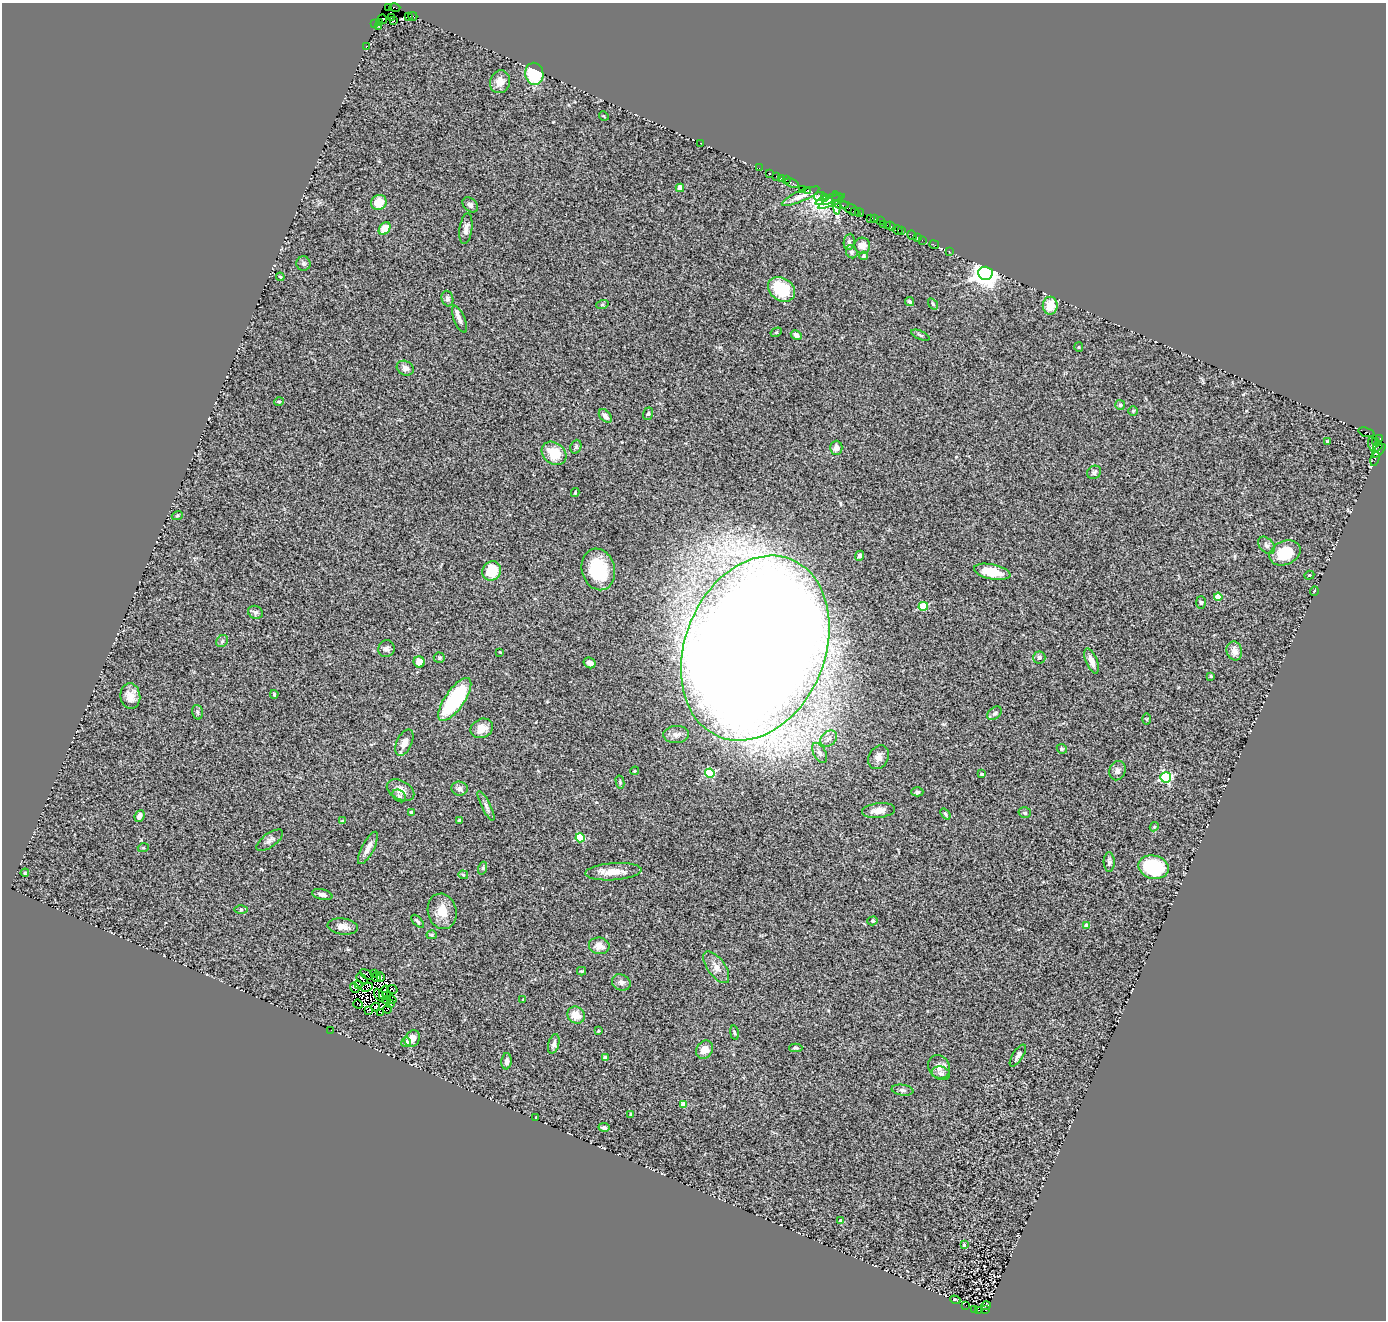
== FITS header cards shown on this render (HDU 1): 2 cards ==
NAXIS1  =                 1384
NAXIS2  =                 1318

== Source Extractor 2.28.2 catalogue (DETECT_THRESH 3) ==
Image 1384 x 1318 px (HDU 1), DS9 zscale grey, 1 PNG px = 1 image px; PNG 1388 x 1322 px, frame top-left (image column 1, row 1318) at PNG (2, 3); each listed source drawn as its Kron ellipse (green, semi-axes under 4 px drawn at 4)
Background 1.4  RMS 0.17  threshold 0.505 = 3 sigma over >= 5 px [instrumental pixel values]
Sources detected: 224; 10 with non-positive FLUX_AUTO (blend fragments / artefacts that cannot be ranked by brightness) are neither listed nor drawn; the other 214 listed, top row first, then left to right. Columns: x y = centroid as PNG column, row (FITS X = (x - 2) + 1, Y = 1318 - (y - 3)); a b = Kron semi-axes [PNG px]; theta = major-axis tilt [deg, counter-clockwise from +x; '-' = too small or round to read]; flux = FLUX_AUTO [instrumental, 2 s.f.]
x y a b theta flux
388 7 2 2 - 13
395 8 5 3 - 85
408 16 2 2 - 88
413 16 4 3 - 280
391 17 4 3 - 260
383 19 5 2 - 130
394 21 3 3 - 29
380 22 3 3 - 85
375 24 3 2 - 110
378 26 3 3 - 160
366 47 2 2 - 19
534 74 11 9 -81 190
500 82 11 10 - 120
604 116 5 3 - 11
700 143 2 2 - 7.1
759 168 2 2 - 39
770 173 2 2 - 76
776 176 2 2 - 78
782 178 3 2 - 80
786 180 2 2 - 130
792 183 7 3 -26 360
680 188 4 4 - 170
803 190 3 2 - 140
807 190 3 2 - 51
801 196 20 5 24 80
820 196 6 4 7 850
825 197 3 3 - 230
829 199 14 3 17 480
831 201 14 3 25 520
379 203 8 7 - 130
836 203 12 3 -85 430
841 204 7 3 -17 1000
470 205 9 6 -42 33
851 209 11 4 -31 430
855 211 3 2 - 210
859 213 4 3 - 240
871 219 4 3 - 97
875 219 2 2 - 69
880 221 2 2 - 56
883 224 2 2 - 130
887 225 2 2 - 180
891 226 5 3 - 340
385 229 7 5 51 160
466 229 15 6 82 57
898 230 5 3 - 91
901 230 3 3 - 110
912 235 5 3 - 170
917 237 3 2 - 93
922 240 2 2 - 40
849 242 8 5 82 28
934 245 5 2 - 60
862 246 8 8 - 84
949 251 2 2 - 40
852 252 6 5 - 23
863 256 4 4 - 26
303 264 7 7 - 27
985 273 7 6 - 14000
280 277 4 3 - 9.9
782 289 14 11 -35 510
447 299 8 6 -74 35
910 301 5 4 - 21
933 304 6 3 -55 13
602 305 6 4 19 12
1050 306 9 7 -89 190
459 319 14 5 -67 49
776 332 6 4 30 14
796 335 6 4 -30 59
920 335 10 4 -24 19
1079 347 5 4 - 12
405 368 9 7 -26 52
279 402 5 4 - 14
1120 405 5 5 - 24
1133 411 4 4 - 16
648 414 6 5 - 18
605 416 8 5 -49 55
1366 432 8 3 -17 1000
1380 438 4 3 - 110
1376 441 4 2 - 46
1327 442 3 2 - 11
1372 443 7 3 -83 130
1378 446 5 4 - 560
576 447 7 5 70 22
836 448 7 6 - 64
1379 451 8 4 44 420
554 453 13 10 -39 260
1375 459 7 3 74 56
1094 472 7 6 - 26
575 493 4 3 - 14
177 516 5 3 - 12
1267 545 10 6 -48 38
1285 553 16 11 24 300
859 556 5 4 - 31
598 569 21 16 -75 560
492 571 10 9 - 310
992 572 18 7 -12 260
1309 575 5 4 - 15
1314 591 5 3 - 9.7
1218 597 4 4 - 280
1201 602 6 5 - 19
923 606 5 4 - 460
255 612 7 6 - 27
222 641 6 5 - 24
755 648 96 70 67 62000
386 649 8 8 - 39
1234 651 9 7 -72 82
500 652 3 3 - 7.5
1039 657 6 6 - 27
439 658 6 5 - 15
1092 661 13 5 -68 99
419 662 6 5 - 130
590 663 6 5 - 54
1211 676 4 3 - 12
274 694 4 3 - 16
130 696 13 10 -83 110
455 699 25 9 55 1000
197 712 7 5 -75 23
994 713 8 5 38 26
1147 719 5 3 - 12
482 728 12 9 25 97
676 734 13 8 4 58
829 738 9 7 42 53
404 743 14 7 65 95
1062 749 5 4 - 19
820 753 11 6 -62 44
879 757 12 9 61 71
634 771 4 3 - 13
1117 771 10 8 73 49
710 773 4 4 - 640
982 774 3 3 - 25
1166 777 5 5 - 1100
620 782 7 3 -77 15
459 788 8 7 - 43
401 790 15 9 -28 93
917 792 6 4 0 22
399 796 7 5 -36 26
486 806 16 4 -63 40
878 810 16 7 6 120
411 812 4 4 - 13
1025 813 6 5 - 22
945 814 6 4 -53 21
139 816 6 4 65 50
342 821 3 3 - 9.7
460 821 4 3 - 30
1154 827 5 3 - 12
580 838 4 4 - 490
270 840 15 6 36 48
143 848 5 3 - 11
368 848 18 6 62 84
1109 862 10 5 -89 30
1153 867 15 11 -13 580
483 868 6 4 72 17
613 872 28 8 4 170
25 873 4 3 - 12
463 875 5 4 - 14
322 894 10 5 -13 44
241 909 6 4 0 17
442 911 18 14 -77 190
418 921 8 3 -48 20
873 921 5 4 - 15
1087 926 4 4 - 99
343 927 15 8 -6 78
432 935 5 4 - 17
599 946 10 8 -8 98
716 967 18 8 -54 94
581 971 4 4 - 12
374 973 3 2 - 19
366 974 7 2 -30 24
376 977 5 2 - 4.3
380 977 5 3 - 57
362 979 6 2 -42 26
621 982 10 8 -28 48
358 984 2 2 - 18
367 987 6 3 24 14
355 988 5 4 - 6.4
393 989 5 2 - 22
384 992 7 3 67 13
379 995 7 4 -60 16
386 996 3 2 - 12
387 1000 3 2 - 14
392 1000 5 2 - 8.1
523 1000 3 2 - 8.7
358 1004 5 2 - 16
390 1004 3 2 - 12
376 1007 4 3 - 21
388 1009 4 2 - 46
369 1010 3 3 - 6.4
381 1012 4 2 - 15
576 1015 9 8 - 150
331 1030 2 2 - 7.5
598 1031 4 3 - 11
734 1033 7 3 -80 14
412 1039 9 7 59 84
406 1042 5 5 - 50
554 1044 10 5 74 44
796 1048 6 4 1 18
704 1050 10 8 56 120
1018 1056 12 5 57 43
605 1058 4 4 - 73
506 1061 8 5 85 40
939 1067 12 10 -58 80
941 1073 9 6 -17 35
903 1090 11 5 -9 31
684 1104 4 4 - 89
630 1114 3 2 - 9.4
535 1118 3 2 - 7.3
604 1127 5 4 - 34
841 1221 4 4 - 62
964 1245 3 3 - 12
955 1300 5 2 - 12
966 1305 2 2 - 6.8
986 1305 5 2 - 14
975 1309 3 2 - 390
978 1310 3 2 - 440
986 1310 3 2 - 300
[10 non-positive-flux detections neither listed nor drawn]